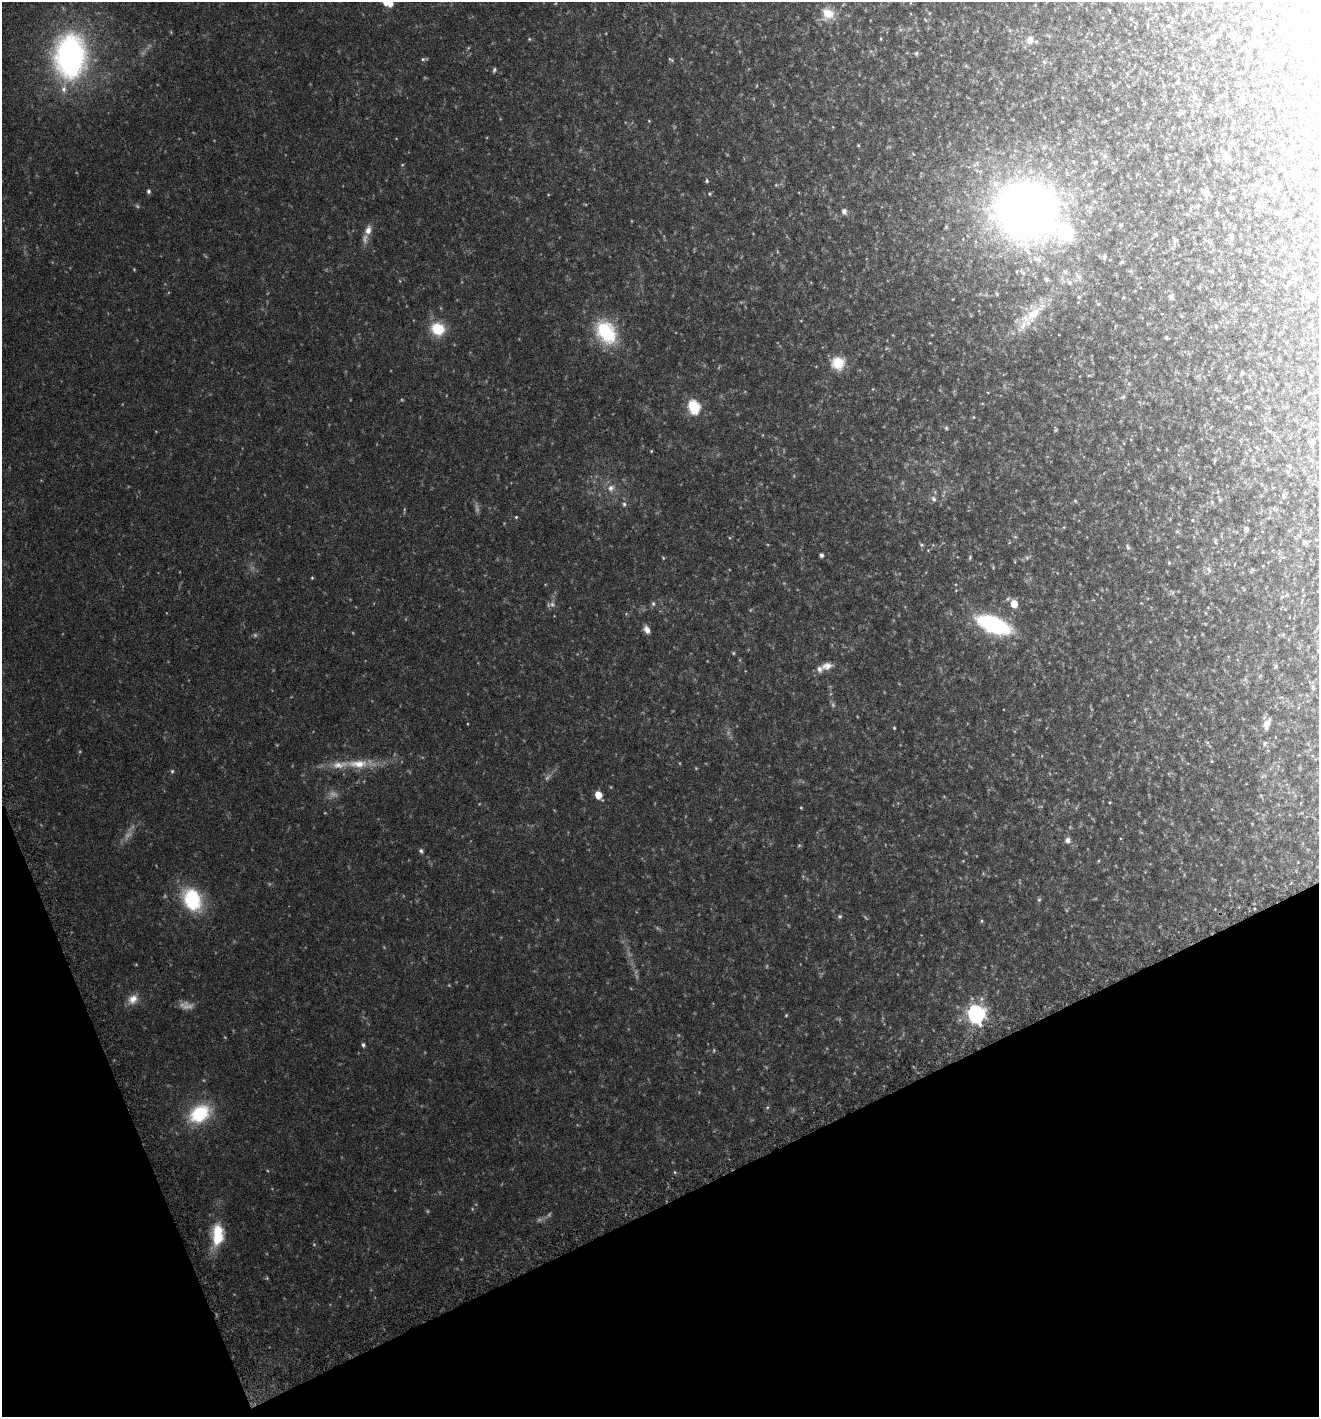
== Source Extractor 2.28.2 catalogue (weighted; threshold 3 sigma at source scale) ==
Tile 14 of 4 x 4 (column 2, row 4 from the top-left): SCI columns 1517-2833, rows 37-1451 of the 5596 x 5729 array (HDU 1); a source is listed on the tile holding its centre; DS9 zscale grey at full resolution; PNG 1321 x 1419 px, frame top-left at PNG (2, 2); no overlay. Shown black and unused: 20% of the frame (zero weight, under 3 of 6 exposures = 3% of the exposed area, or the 3 px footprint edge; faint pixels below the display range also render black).
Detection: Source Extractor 2.28.2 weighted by HDU 2 'WHT'; one run over the whole footprint, this tile lists its part. Background 0.0408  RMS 0.0042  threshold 0.017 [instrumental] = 3 sigma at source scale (4.09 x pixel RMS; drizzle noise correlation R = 1.36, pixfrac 0.8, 0.0396/0.0396 arcsec/px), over >= 5 px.
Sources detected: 214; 38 too faint to see at this stretch — not listed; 6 inside a brighter listed object's ellipse — not listed separately; the other 170 listed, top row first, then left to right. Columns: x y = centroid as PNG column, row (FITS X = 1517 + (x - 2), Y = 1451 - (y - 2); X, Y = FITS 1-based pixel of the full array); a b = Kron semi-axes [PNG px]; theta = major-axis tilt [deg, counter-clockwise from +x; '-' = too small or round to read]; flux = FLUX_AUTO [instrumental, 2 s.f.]
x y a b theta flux
385 2 6 5 - 4.3
1265 6 3 3 - 0.49
1146 8 6 3 -18 0.43
929 13 5 3 - 0.36
828 14 19 16 -42 7.1
925 20 7 3 -45 0.34
1260 24 7 5 41 0.72
1148 25 5 3 - 0.41
1283 26 6 5 - 0.99
1301 27 16 10 -90 2.2
529 39 5 4 - 0.42
881 39 4 4 - 0.37
1030 40 12 11 - 3.1
1213 42 9 5 -8 0.81
1260 42 6 5 - 2.2
1296 46 9 3 -5 0.54
1250 51 5 3 - 0.38
916 53 6 5 - 0.66
1267 53 11 4 74 0.73
1310 53 8 5 65 3.6
1272 55 8 4 -83 0.76
70 56 49 34 87 120
424 59 10 4 7 0.76
671 60 7 4 -30 0.57
1044 62 7 4 -45 0.58
1289 80 5 3 - 0.32
1178 83 5 4 - 0.49
1306 91 7 5 89 0.75
1252 96 6 4 17 0.43
1194 97 8 4 -82 0.79
1217 99 6 3 72 0.36
1242 99 10 5 -74 1
1274 100 10 4 -81 0.73
1117 108 4 3 - 0.3
1179 114 5 4 - 0.52
649 121 4 4 - 0.39
1311 137 6 4 74 0.55
1233 141 6 4 44 0.55
1252 144 4 3 - 0.31
858 145 5 3 - 0.37
889 147 7 4 17 0.48
1296 147 4 3 - 0.24
1285 153 5 3 - 0.37
1226 157 17 7 -51 2.1
402 165 5 4 - 0.39
1295 174 15 10 -77 3.9
1273 176 5 3 - 0.5
707 181 5 5 - 0.63
1256 183 9 4 28 0.8
148 191 5 5 - 0.97
1206 193 7 6 - 5.2
710 194 6 5 - 0.58
1232 197 6 4 1 0.47
1309 198 4 3 - 0.96
1318 208 8 5 8 1.7
844 211 6 5 - 1.7
1026 211 56 52 -18 300
1286 212 5 3 - 0.37
1280 213 8 4 -74 0.48
1187 214 6 4 -42 0.47
1121 225 5 4 - 0.43
368 230 12 8 73 3
1156 235 6 3 -2 0.37
1231 236 9 6 -86 1.4
1175 240 7 6 - 0.91
777 251 6 3 -73 0.36
1291 254 6 5 - 0.6
1104 257 7 5 74 0.6
1301 264 4 4 - 0.39
1065 271 8 6 -73 0.94
1022 272 11 5 -45 1.3
1078 276 14 6 -52 1.7
1046 279 8 6 -32 0.9
1295 279 8 7 - 1.1
1263 281 4 4 - 0.36
1070 282 8 7 - 1.4
1309 293 10 4 -49 1.1
997 294 6 4 -71 0.51
1079 297 5 5 - 0.62
1171 297 8 6 -45 0.98
1098 304 5 4 - 0.46
1033 314 42 19 49 16
1182 316 4 4 - 0.35
1310 325 3 3 - 0.72
1216 326 5 4 - 0.39
438 329 14 13 - 13
606 332 32 22 -57 25
1166 338 4 3 - 0.39
838 363 15 14 - 8.7
1242 373 5 4 - 0.53
1229 377 7 5 63 0.63
1123 397 7 5 16 0.57
694 407 7 6 - 48
1248 407 6 4 -20 0.47
973 417 4 4 - 0.37
1250 423 3 2 - 0.27
946 428 6 4 -87 0.57
1055 429 6 4 88 0.52
1312 443 5 4 - 1.3
1158 449 4 3 - 0.31
651 451 3 3 - 0.34
1215 461 8 3 71 0.42
1289 466 7 4 -49 0.55
1288 472 6 4 -71 0.57
611 488 11 10 - 3
1284 496 8 5 -78 0.8
934 499 9 7 -65 1.3
1220 500 6 5 - 0.53
1075 501 5 4 - 0.47
1212 502 5 5 - 0.6
624 504 7 6 - 1
1274 509 8 4 -19 0.71
516 517 4 4 - 0.45
1192 520 4 4 - 0.31
1246 529 5 4 - 1.4
1299 535 6 5 - 0.58
1215 541 9 3 -85 0.52
1305 543 5 4 - 0.98
921 545 6 5 - 0.63
1128 547 9 5 -62 0.89
928 550 4 4 - 0.31
821 555 4 4 - 1.2
970 557 6 4 75 0.53
1027 557 10 5 26 0.94
663 558 5 4 - 0.39
1169 563 5 4 - 0.5
1209 570 11 6 -61 1.5
1252 571 9 4 41 0.59
312 578 4 3 - 0.44
1172 592 11 4 -36 0.82
1282 597 6 4 2 0.64
653 604 7 6 - 0.92
1014 604 6 5 - 7.8
994 624 31 14 -22 49
647 630 10 7 -61 2.3
733 653 5 4 - 0.46
827 666 15 9 10 3
1276 666 6 5 - 0.6
1260 676 6 4 19 0.39
1245 679 7 5 45 0.75
1313 688 7 5 -72 0.76
833 705 8 6 -74 0.8
1267 724 13 7 65 3.2
894 728 3 3 - 0.4
1207 742 6 4 -19 0.46
1264 743 7 7 - 1
1212 761 4 4 - 0.38
358 764 34 12 -2 11
172 771 6 5 - 0.59
611 787 5 3 - 0.3
598 795 6 5 - 7.4
1110 802 3 3 - 0.37
801 808 3 3 - 0.31
1068 840 7 6 - 1.9
799 845 5 5 - 0.48
421 851 7 5 -54 0.85
192 900 24 17 -63 30
1039 900 6 5 - 0.66
981 921 5 4 - 0.45
133 999 15 12 37 4
976 1014 8 7 - 180
786 1015 4 3 - 0.38
363 1045 5 4 - 0.89
714 1050 6 4 72 0.47
767 1107 6 4 30 0.53
200 1114 27 19 31 23
675 1172 5 5 - 0.45
472 1209 5 4 - 0.4
218 1234 27 13 86 15
267 1278 4 4 - 0.41
Isophote crosses this tile's border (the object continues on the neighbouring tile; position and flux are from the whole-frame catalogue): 3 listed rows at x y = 385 2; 1311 137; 1318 208
Unlisted compact peaks at least as high as the median listed source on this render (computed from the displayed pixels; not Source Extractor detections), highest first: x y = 730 538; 325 813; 993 568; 268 1171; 548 195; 988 393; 1184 875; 626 614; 956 584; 913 154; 631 221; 801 321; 727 155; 1089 375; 1015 562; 467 723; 1120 838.